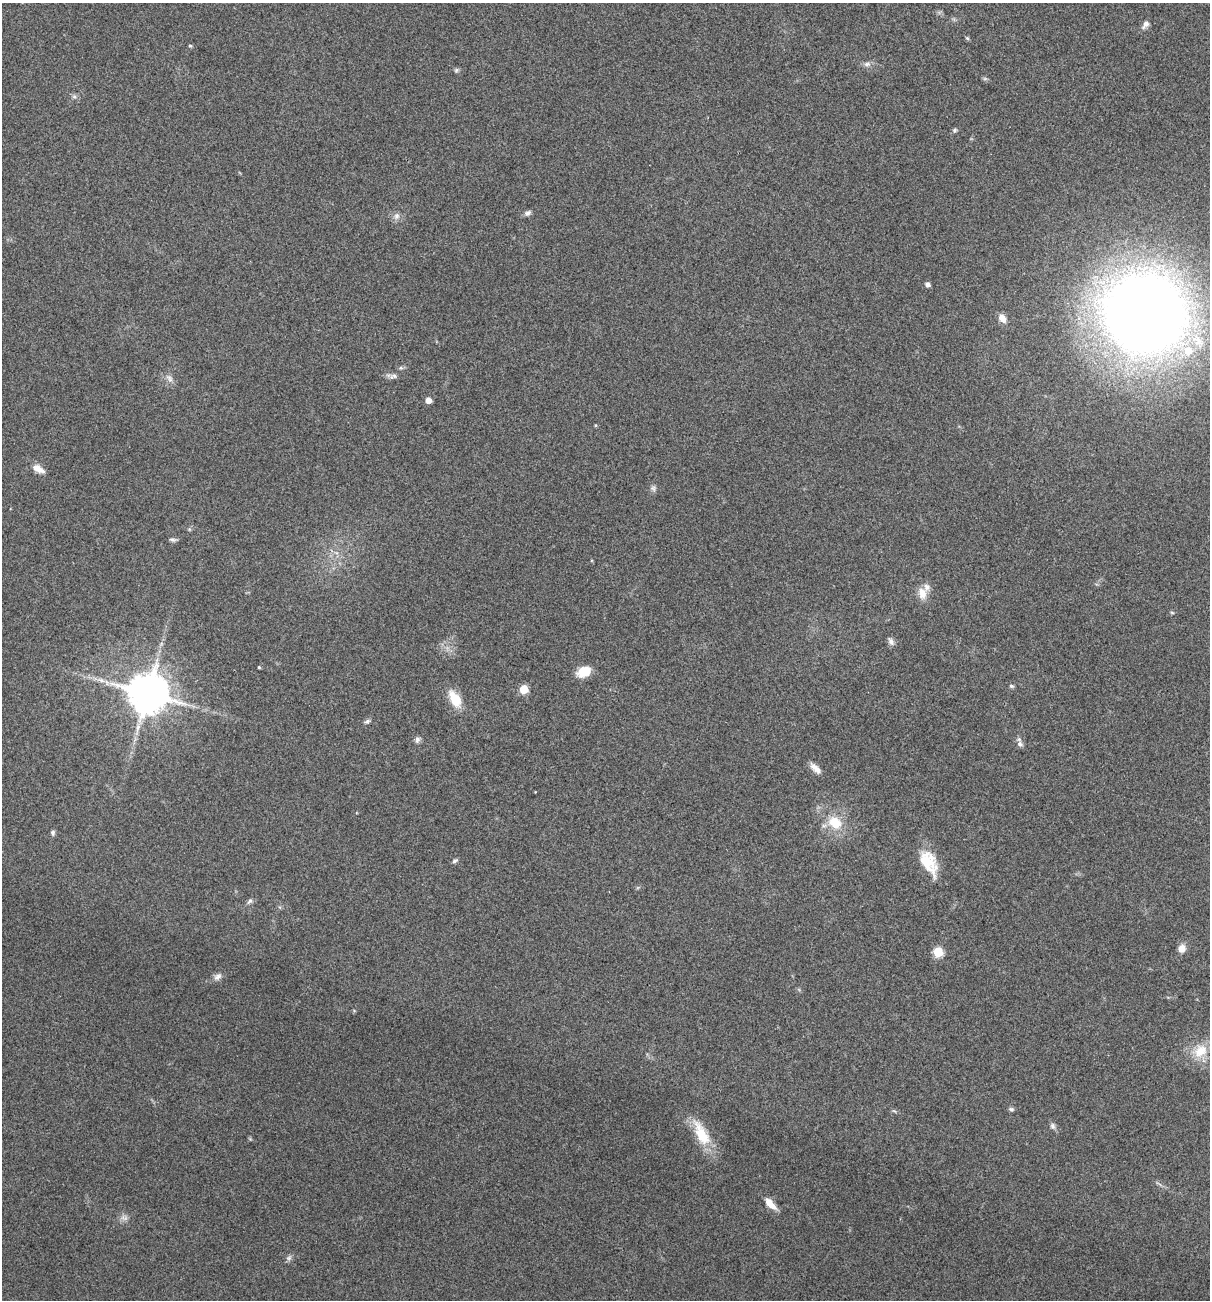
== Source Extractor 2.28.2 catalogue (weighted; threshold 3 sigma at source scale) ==
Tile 6 of 4 x 4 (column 2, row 2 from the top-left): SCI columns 1344-2551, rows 2607-3904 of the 5229 x 5204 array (HDU 1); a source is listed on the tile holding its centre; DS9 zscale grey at full resolution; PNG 1212 x 1302 px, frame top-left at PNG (2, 3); no overlay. Shown black and unused: <1% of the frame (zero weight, under 3 of 5 exposures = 1% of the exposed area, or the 3 px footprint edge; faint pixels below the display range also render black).
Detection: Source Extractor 2.28.2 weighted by HDU 2 'WHT'; one run over the whole footprint, this tile lists its part. Background 0.0808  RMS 0.0079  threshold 0.0358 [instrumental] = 3 sigma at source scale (4.5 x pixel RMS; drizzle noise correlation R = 1.50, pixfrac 1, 0.05/0.05 arcsec/px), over >= 5 px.
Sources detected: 49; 1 inside a brighter listed object's ellipse — not listed separately; the other 48 listed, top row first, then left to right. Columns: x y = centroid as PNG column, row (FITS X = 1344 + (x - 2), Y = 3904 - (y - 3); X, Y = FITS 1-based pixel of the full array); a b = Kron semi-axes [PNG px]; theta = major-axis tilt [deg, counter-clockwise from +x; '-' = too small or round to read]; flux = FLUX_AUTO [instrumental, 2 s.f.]
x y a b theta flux
1146 24 9 6 58 3.8
967 38 5 5 - 1.2
190 46 5 4 - 1
867 64 9 6 1 2.6
456 70 6 5 - 1.3
74 97 7 4 -1 1.6
955 130 7 5 34 1.5
528 213 8 6 32 2.6
397 216 9 8 - 3.4
927 284 5 4 - 3.2
1145 313 47 46 - 1800
1002 318 10 7 -54 6.5
1188 351 14 13 - 17
393 376 12 6 20 2.8
169 379 12 7 -51 3.7
428 400 5 5 - 6.4
38 469 15 7 -31 7.1
653 488 9 6 -74 2.2
173 540 9 5 -13 1.8
922 593 17 11 -80 8.4
1172 612 6 4 -2 0.94
891 641 10 7 -58 3
259 667 4 3 - 0.83
584 671 14 10 25 14
101 680 11 4 -32 3.2
1011 686 6 4 -17 1.3
524 689 5 5 - 25
148 693 11 11 - 2800
455 699 19 10 -61 18
367 721 8 5 27 1.7
417 740 9 6 80 2.2
1020 744 9 7 -45 2.9
815 768 17 7 -43 5.2
835 823 16 13 -36 19
53 833 7 5 -86 1.7
455 861 8 4 27 1.6
929 862 30 16 -63 24
250 901 9 5 42 1.9
1182 948 9 8 - 6
938 952 5 5 - 40
218 977 13 7 37 3.8
1200 1051 22 16 47 17
1011 1109 8 5 -11 1.6
1053 1126 9 7 -74 2.4
701 1134 39 14 -63 24
770 1204 16 7 -48 9
124 1218 12 5 -17 2.8
289 1258 8 6 22 2.1